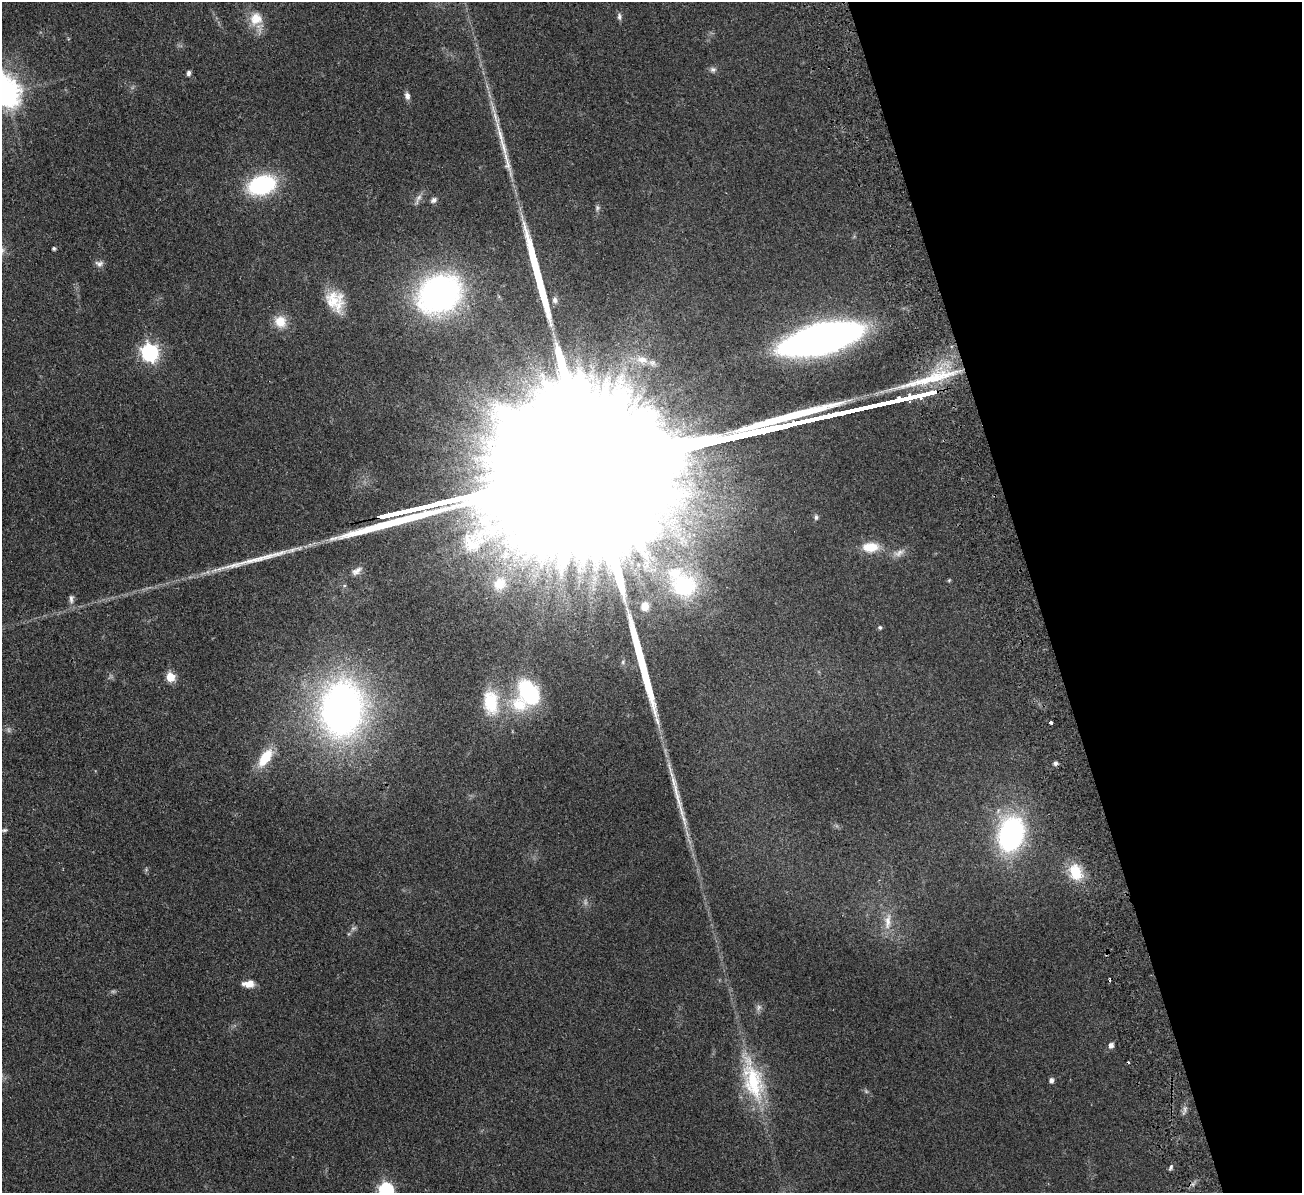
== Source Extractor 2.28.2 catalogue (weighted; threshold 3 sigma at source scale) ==
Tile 12 of 4 x 4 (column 4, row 3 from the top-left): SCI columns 3956-5255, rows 1359-2549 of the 5311 x 5219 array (HDU 1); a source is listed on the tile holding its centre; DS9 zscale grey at full resolution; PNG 1304 x 1195 px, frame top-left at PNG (2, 2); no overlay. Shown black and unused: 20% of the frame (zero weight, under 2 of 3 exposures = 3% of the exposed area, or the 3 px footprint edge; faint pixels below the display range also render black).
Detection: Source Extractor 2.28.2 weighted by HDU 2 'WHT'; one run over the whole footprint, this tile lists its part. Background 0.107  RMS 0.008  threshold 0.036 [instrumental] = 3 sigma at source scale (4.5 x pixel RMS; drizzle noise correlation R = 1.50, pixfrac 1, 0.05/0.05 arcsec/px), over >= 5 px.
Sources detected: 69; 3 too faint to see at this stretch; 3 cosmic-ray / hot-pixel residue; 4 long thin detections or spike segments (spike, bleed or trail) — not listed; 7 inside a brighter listed object's ellipse — not listed separately; the other 52 listed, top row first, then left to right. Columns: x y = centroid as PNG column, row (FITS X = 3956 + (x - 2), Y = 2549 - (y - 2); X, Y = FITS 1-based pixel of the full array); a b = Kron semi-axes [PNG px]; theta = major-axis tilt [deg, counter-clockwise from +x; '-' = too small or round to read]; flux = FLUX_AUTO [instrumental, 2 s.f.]
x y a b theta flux
619 16 9 6 -89 2.2
256 19 19 18 - 15
713 69 9 7 -15 2.5
189 73 6 5 - 2.2
6 93 9 8 - 890
407 96 9 6 -78 3.4
507 162 51 7 -75 17
262 185 21 14 16 98
418 199 18 5 64 3.3
434 200 8 6 31 2.4
597 208 8 6 -78 1.8
54 248 3 3 - 1.5
99 263 12 8 -6 3.1
439 294 44 35 31 230
555 300 8 7 - 2.6
335 301 28 21 -62 24
280 321 15 14 - 13
821 339 54 19 14 590
150 352 7 7 - 280
642 360 17 8 -8 7.9
438 504 19 3 13 4400
415 509 19 3 13 3900
391 514 18 3 13 3600
816 517 7 5 -81 1.8
870 547 19 12 3 16
899 553 17 8 27 5.4
357 571 15 8 35 4.3
949 580 5 4 - 0.86
499 584 20 18 56 16
684 586 39 35 15 83
71 599 12 6 -89 3
645 606 9 8 - 8.3
880 627 5 4 - 1.2
623 662 6 5 - 1.5
170 677 5 5 - 30
529 692 23 16 -60 81
491 702 34 20 -83 35
342 709 43 32 83 430
1051 723 3 3 - 10
265 758 25 12 55 22
678 798 24 6 -80 8.8
4 830 8 5 10 1.4
1011 834 26 18 73 180
1076 872 21 15 -68 20
888 922 24 8 84 9.8
249 984 11 9 7 7
758 1007 9 6 58 2.5
1111 1045 5 5 - 4.1
753 1080 64 24 -74 60
1051 1080 5 4 - 3.1
1171 1167 7 4 76 1.5
386 1190 7 6 - 160
Overlapping masked pixels (flux is a lower limit): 1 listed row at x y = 391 514
Isophote crosses this tile's border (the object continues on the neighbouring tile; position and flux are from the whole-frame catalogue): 2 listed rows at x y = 6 93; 386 1190